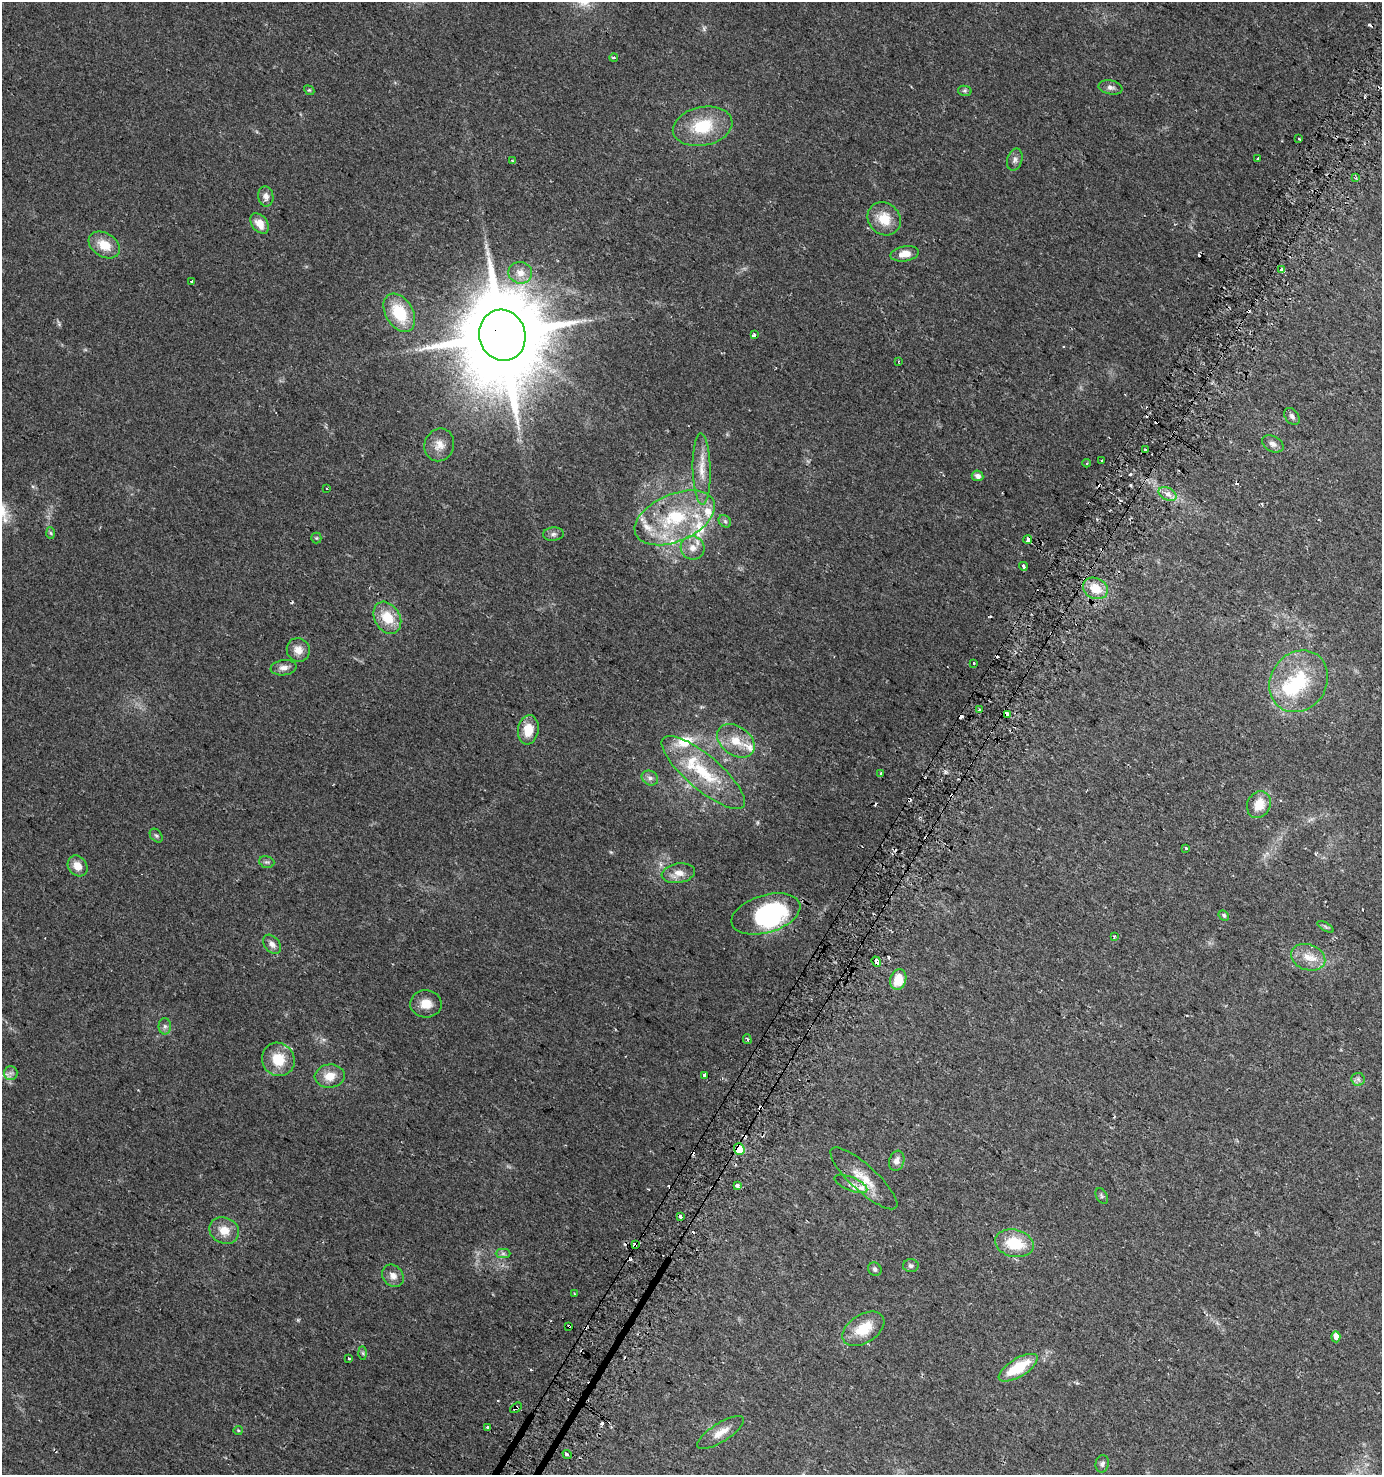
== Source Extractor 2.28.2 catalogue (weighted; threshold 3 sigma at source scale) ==
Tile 10 of 4 x 4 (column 2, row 3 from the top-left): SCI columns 1597-2976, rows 1500-2972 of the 6018 x 5937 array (HDU 1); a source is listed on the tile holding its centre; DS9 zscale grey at full resolution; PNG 1384 x 1477 px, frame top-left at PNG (2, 2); each listed source drawn as its Kron ellipse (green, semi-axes under 4 px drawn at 4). Shown black and unused: <1% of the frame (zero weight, under 2 of 3 exposures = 2% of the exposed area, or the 3 px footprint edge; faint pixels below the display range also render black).
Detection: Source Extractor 2.28.2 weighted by HDU 2 'WHT'; one run over the whole footprint, this tile lists its part. Background 0.0616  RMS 0.0082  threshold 0.037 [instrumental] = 3 sigma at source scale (4.5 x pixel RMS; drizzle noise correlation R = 1.50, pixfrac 1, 0.0396/0.0396 arcsec/px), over >= 5 px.
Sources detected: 140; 3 inside a brighter object's white glare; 26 cosmic-ray / hot-pixel residue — neither listed nor drawn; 9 inside a brighter listed object's ellipse — not listed separately; the other 102 listed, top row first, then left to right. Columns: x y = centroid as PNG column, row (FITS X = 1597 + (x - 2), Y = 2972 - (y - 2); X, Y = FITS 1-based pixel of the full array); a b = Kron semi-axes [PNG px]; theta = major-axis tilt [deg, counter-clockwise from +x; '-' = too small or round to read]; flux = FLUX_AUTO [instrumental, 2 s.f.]
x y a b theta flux
614 58 4 3 - 1.2
1110 87 12 7 -11 3.3
309 90 6 4 -41 1.1
965 91 7 5 -11 1.5
703 126 30 19 12 34
1299 138 3 2 - 1.1
1258 159 3 3 - 1.7
1015 160 11 7 72 3.3
512 161 4 3 - 1.4
1356 178 4 3 - 1.1
266 196 10 7 -82 4.5
884 219 17 15 -43 18
260 223 11 7 -53 8.8
104 245 17 12 -31 15
905 254 14 7 9 8.5
1282 270 3 3 - 72
520 273 12 11 - 7.4
192 282 4 3 - 7.4
399 313 21 13 -59 33
502 335 26 23 -73 12000
754 335 4 3 - 11
898 361 3 3 - 0.87
1292 416 9 6 -53 2.7
1273 444 11 7 -27 3.8
439 445 16 14 69 9.7
1145 449 3 3 - 3
1102 460 3 3 - 2.2
1086 463 4 3 - 0.87
702 469 35 9 -89 14
978 476 6 5 - 3.6
327 488 3 3 - 1.6
1167 494 9 6 -27 4.1
675 518 42 23 23 66
725 521 7 5 -44 1.7
51 533 6 4 -87 1.1
553 534 10 6 3 2.8
316 538 5 5 - 1.1
1028 539 4 3 - 64
692 548 12 11 - 8.2
1023 566 4 3 - 8.4
1095 588 13 10 -24 16
387 618 17 12 -60 20
298 650 12 11 - 7.5
974 663 3 2 - 1.3
284 668 13 7 8 4.8
1299 681 32 28 55 52
979 710 3 3 - 2.1
1007 714 3 3 - 30
528 730 15 10 81 15
736 741 21 14 -36 16
703 772 52 17 -40 47
881 773 3 3 - 1.8
650 778 8 7 - 3.2
1259 805 14 11 64 14
156 836 8 5 -48 1.5
1186 848 3 3 - 2.2
267 862 8 5 -18 1.8
78 866 11 9 -53 8.4
678 873 17 9 9 8.7
766 914 35 19 17 85
1224 915 6 4 -47 1.4
1326 927 9 4 -31 1.6
1114 937 3 3 - 1.4
272 944 11 7 -48 4
1308 957 17 13 -18 12
876 962 5 4 - 15
898 979 10 8 73 17
426 1004 16 13 -2 10
165 1026 8 6 -89 2.6
747 1039 5 3 - 1.6
278 1059 17 16 - 20
11 1073 7 7 - 2.6
704 1075 4 3 - 5.3
330 1076 15 11 6 12
1358 1079 7 6 - 2.2
739 1149 6 5 - 25
897 1161 10 7 73 4.2
864 1178 43 13 -42 19
851 1184 17 7 -22 5.4
737 1186 4 3 - 8.5
1102 1196 8 5 -62 1.6
680 1217 4 3 - 19
224 1230 15 13 -25 12
1014 1243 19 13 -13 28
635 1244 4 3 - 16
503 1254 7 4 0 1.9
911 1266 8 6 -2 2.3
875 1269 7 6 - 2.2
393 1276 12 10 -49 5.8
575 1294 3 2 - 0.72
569 1326 3 3 - 4.4
863 1329 23 14 33 22
1336 1337 5 4 - 12
363 1353 7 4 -88 1.4
349 1359 3 2 - 0.79
1018 1368 22 9 31 30
516 1408 7 3 38 2.8
488 1427 3 3 - 12
238 1430 5 4 - 0.88
721 1432 27 9 32 10
567 1454 5 3 - 7.7
1102 1464 9 6 79 2.5
Overlapping masked pixels (flux is a lower limit): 10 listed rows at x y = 502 335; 1028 539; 1007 714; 876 962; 739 1149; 737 1186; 680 1217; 635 1244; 569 1326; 516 1408